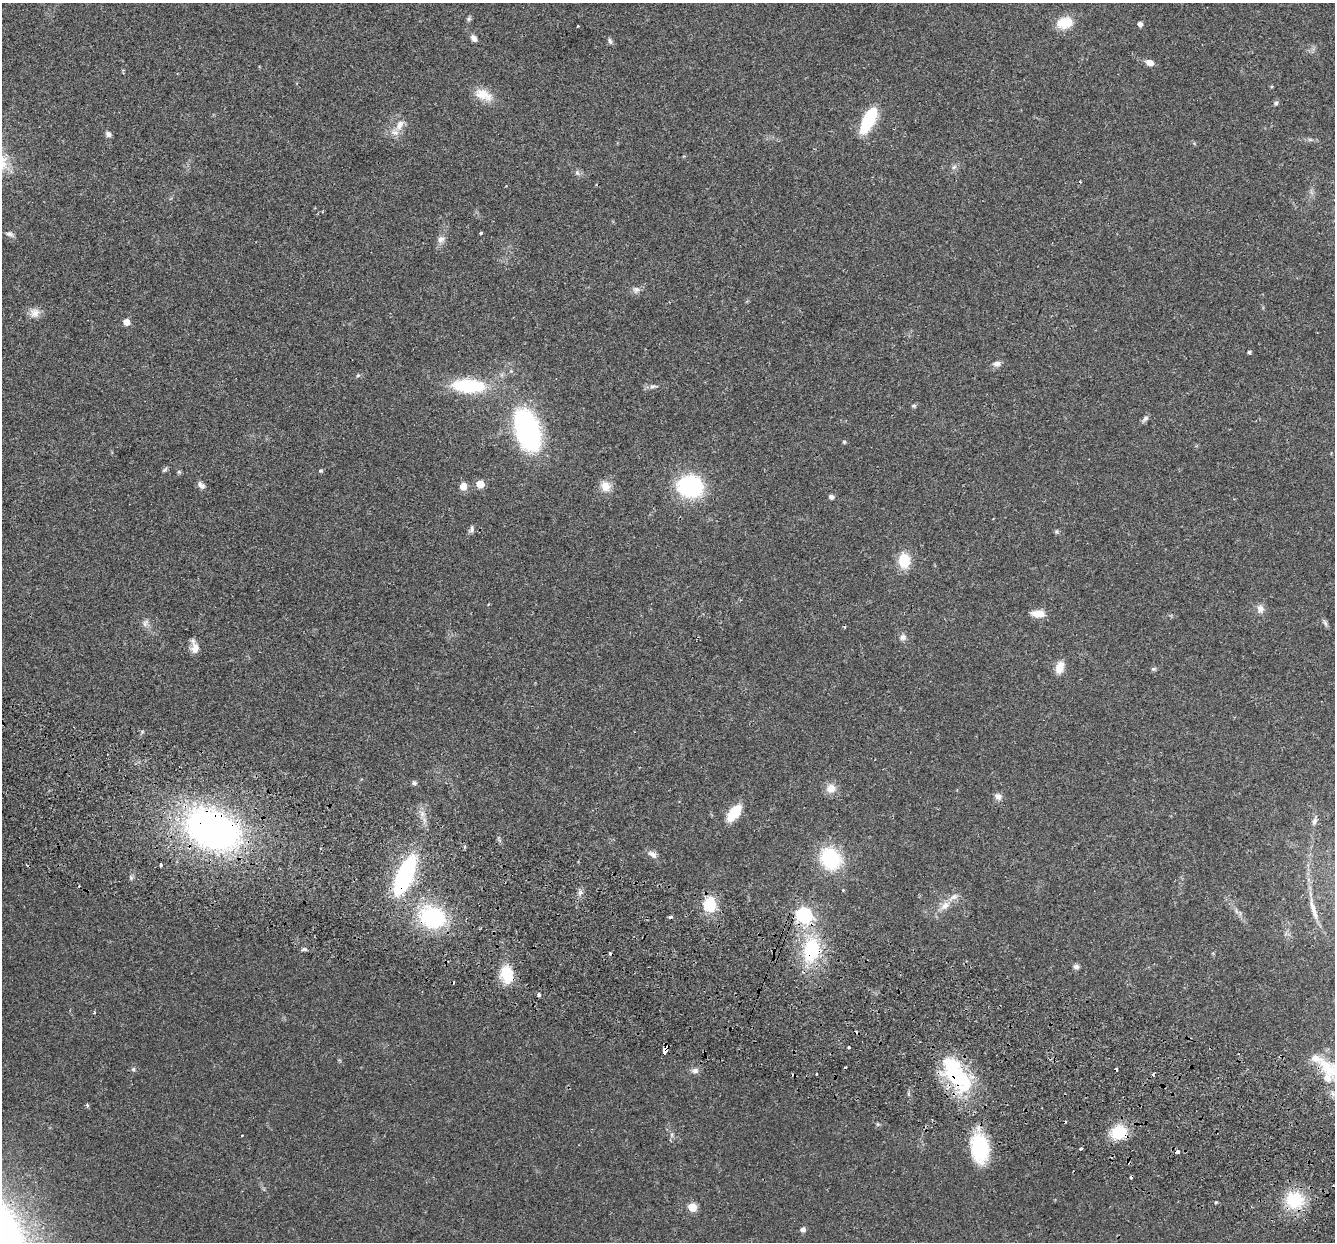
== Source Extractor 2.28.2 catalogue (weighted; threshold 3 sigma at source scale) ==
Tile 6 of 4 x 4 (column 2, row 2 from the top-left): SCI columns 1357-2689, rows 2670-3909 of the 5382 x 5466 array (HDU 1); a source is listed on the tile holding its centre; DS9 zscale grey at full resolution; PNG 1337 x 1244 px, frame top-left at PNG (2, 3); no overlay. Shown black and unused: <1% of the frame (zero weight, under 2 of 3 exposures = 3% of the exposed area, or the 3 px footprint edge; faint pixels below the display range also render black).
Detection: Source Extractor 2.28.2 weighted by HDU 2 'WHT'; one run over the whole footprint, this tile lists its part. Background 0.0527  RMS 0.0068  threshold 0.0305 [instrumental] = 3 sigma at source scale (4.5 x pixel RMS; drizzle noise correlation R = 1.50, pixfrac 1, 0.05/0.05 arcsec/px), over >= 5 px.
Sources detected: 112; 1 inside a brighter object's white glare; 13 cosmic-ray / hot-pixel residue — not listed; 4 inside a brighter listed object's ellipse — not listed separately; the other 94 listed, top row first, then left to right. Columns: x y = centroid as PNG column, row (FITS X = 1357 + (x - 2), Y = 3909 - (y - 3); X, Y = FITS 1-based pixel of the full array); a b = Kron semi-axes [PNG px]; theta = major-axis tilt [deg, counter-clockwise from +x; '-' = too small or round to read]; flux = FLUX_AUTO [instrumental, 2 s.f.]
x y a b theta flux
469 19 7 6 - 1.2
1064 23 22 15 11 13
1140 24 4 4 - 3
577 26 3 2 - 0.72
474 38 9 6 -55 2.6
610 41 9 5 -65 1.7
1150 63 9 6 -20 4.7
484 95 26 13 -23 11
1276 103 7 5 55 1.3
869 119 29 11 62 34
400 125 19 9 56 6.6
108 134 8 6 -31 2.2
1310 140 7 4 -1 1.3
684 156 5 3 - 0.67
954 167 7 4 44 1.5
577 173 8 5 -63 1.7
481 233 3 3 - 1.6
9 234 11 6 -25 2.4
441 239 11 9 41 3.5
636 290 10 9 - 2.8
34 313 14 12 25 5.3
126 322 5 5 - 9.3
1249 352 4 4 - 1.4
997 364 10 7 13 2.9
358 376 7 5 35 1.1
469 386 42 17 -4 40
653 386 12 6 9 2.6
914 406 7 5 1 1.1
1145 418 10 6 57 2.1
527 430 33 18 -73 150
844 442 5 4 - 0.79
165 470 8 4 41 1.2
320 471 4 4 - 1.2
179 472 6 5 - 0.95
480 484 5 5 - 18
201 485 10 6 -43 3.1
463 486 5 5 - 11
606 486 12 11 - 8
690 486 19 16 -8 88
831 497 6 5 - 2
471 529 11 6 77 2.1
1056 532 6 6 - 1.1
904 561 16 12 -89 17
1260 609 12 10 -84 4.2
1038 614 15 8 -4 8
145 623 12 7 67 2.8
1325 623 9 4 -71 1.5
902 637 9 8 - 2.6
195 648 14 10 -89 5.5
1060 667 14 9 73 8.3
1153 669 7 5 -20 1.1
414 783 7 6 - 1.4
831 788 13 12 - 6.7
998 796 10 8 -33 3.2
734 813 17 9 52 20
1315 821 13 6 74 2.9
212 829 44 29 -25 320
464 847 5 3 - 0.91
652 854 14 7 -34 3.6
831 859 22 19 -57 46
161 865 4 3 - 2
405 875 34 13 66 100
843 890 3 3 - 0.5
580 892 9 6 63 2.3
710 905 20 16 -88 17
945 906 15 9 39 6.1
1313 909 37 7 -74 9.3
1236 911 10 4 -77 1.6
804 915 7 6 - 170
432 917 26 20 -16 64
304 949 10 4 11 1.3
811 950 27 17 77 48
1076 966 8 6 -12 1.9
507 974 22 15 -78 19
539 994 4 3 - 4.1
94 1012 3 3 - 0.88
849 1047 3 3 - 2
665 1050 7 4 69 13
951 1068 51 23 -75 51
1328 1068 39 19 -39 31
133 1069 6 5 - 1.1
695 1071 11 8 0 2.8
816 1074 3 3 - 1.6
1153 1074 3 3 - 0.93
87 1105 5 3 - 0.93
877 1124 6 4 -89 0.9
1119 1133 17 14 10 22
242 1135 3 2 - 0.53
980 1148 30 18 -83 47
1081 1149 3 3 - 1.9
1177 1152 5 3 - 6
1295 1200 17 17 - 34
692 1207 5 5 - 26
803 1230 5 5 - 3
Overlapping masked pixels (flux is a lower limit): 11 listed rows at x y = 212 829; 405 875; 804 915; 432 917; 811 950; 507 974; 665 1050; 951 1068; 1328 1068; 1119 1133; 1295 1200
Isophote crosses this tile's border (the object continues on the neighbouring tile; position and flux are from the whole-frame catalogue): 1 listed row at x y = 1328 1068
Unlisted compact peaks at least as high as the median listed source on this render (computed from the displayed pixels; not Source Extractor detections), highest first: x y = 1216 1202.